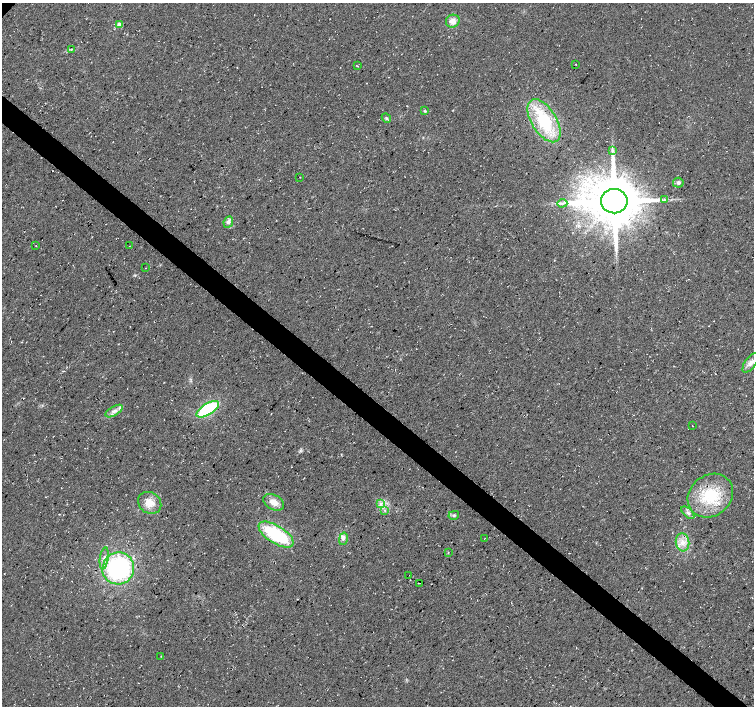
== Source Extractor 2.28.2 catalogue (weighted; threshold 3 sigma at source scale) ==
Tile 6 of 4 x 4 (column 2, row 2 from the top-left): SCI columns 1510-3012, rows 3050-4457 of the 6017 x 6031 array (HDU 1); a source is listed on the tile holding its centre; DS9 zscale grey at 2 x 2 block average (1 PNG px = mean of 2 x 2 image px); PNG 756 x 708 px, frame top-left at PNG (2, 3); each listed source drawn as its Kron ellipse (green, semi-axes under 4 px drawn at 4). Shown black and unused: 4% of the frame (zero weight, under 3 of 4 exposures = <1% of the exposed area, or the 3 px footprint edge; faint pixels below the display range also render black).
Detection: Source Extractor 2.28.2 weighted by HDU 2 'WHT'; one run over the whole footprint, this tile lists its part. Background 0.0136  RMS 0.0049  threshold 0.0221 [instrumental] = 3 sigma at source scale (4.5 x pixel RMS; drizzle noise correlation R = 1.50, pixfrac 1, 0.0396/0.0396 arcsec/px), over >= 5 px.
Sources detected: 40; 1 cosmic-ray / hot-pixel residue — neither listed nor drawn; the other 39 listed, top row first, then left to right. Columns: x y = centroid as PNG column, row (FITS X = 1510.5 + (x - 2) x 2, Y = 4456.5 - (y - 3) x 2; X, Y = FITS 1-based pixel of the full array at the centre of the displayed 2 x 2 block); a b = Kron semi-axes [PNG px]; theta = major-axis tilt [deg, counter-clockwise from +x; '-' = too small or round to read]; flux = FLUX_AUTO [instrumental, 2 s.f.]
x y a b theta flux
453 21 7 6 - 8.6
120 24 3 3 - 14
71 49 3 3 - 0.9
576 64 2 2 - 0.54
357 66 3 2 - 0.77
424 111 4 2 - 1.3
386 118 5 3 - 1.6
544 121 24 12 -58 71
612 151 4 2 - 1.2
300 177 2 2 - 0.43
678 183 5 5 - 2.7
664 200 4 2 - 1.4
614 201 13 12 - 6500
562 203 5 3 - 2.7
228 222 6 4 65 4
36 245 2 2 - 0.47
129 246 2 2 - 0.37
145 268 2 2 - 0.49
751 363 11 5 53 6.2
208 409 13 5 32 92
114 411 9 4 30 5.6
693 426 2 2 - 2.1
710 496 24 20 39 55
274 502 11 7 -28 10
150 503 12 10 -35 12
381 503 4 2 - 1.7
385 511 3 2 - 0.99
688 513 8 4 -43 3.3
454 515 5 3 - 1.8
276 535 20 9 -32 84
485 538 2 2 - 0.52
343 539 6 3 76 2.9
683 542 9 6 -84 9.5
448 553 3 2 - 0.55
104 558 11 4 82 5.2
118 568 16 15 - 160
408 576 3 2 - 4.3
419 583 2 2 - 2.9
161 656 2 2 - 0.44
Overlapping masked pixels (flux is a lower limit): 1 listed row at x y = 408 576
Isophote crosses this tile's border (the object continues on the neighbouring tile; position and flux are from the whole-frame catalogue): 1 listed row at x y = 751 363
Diffuse or blended objects may show on this block-average render without a row.